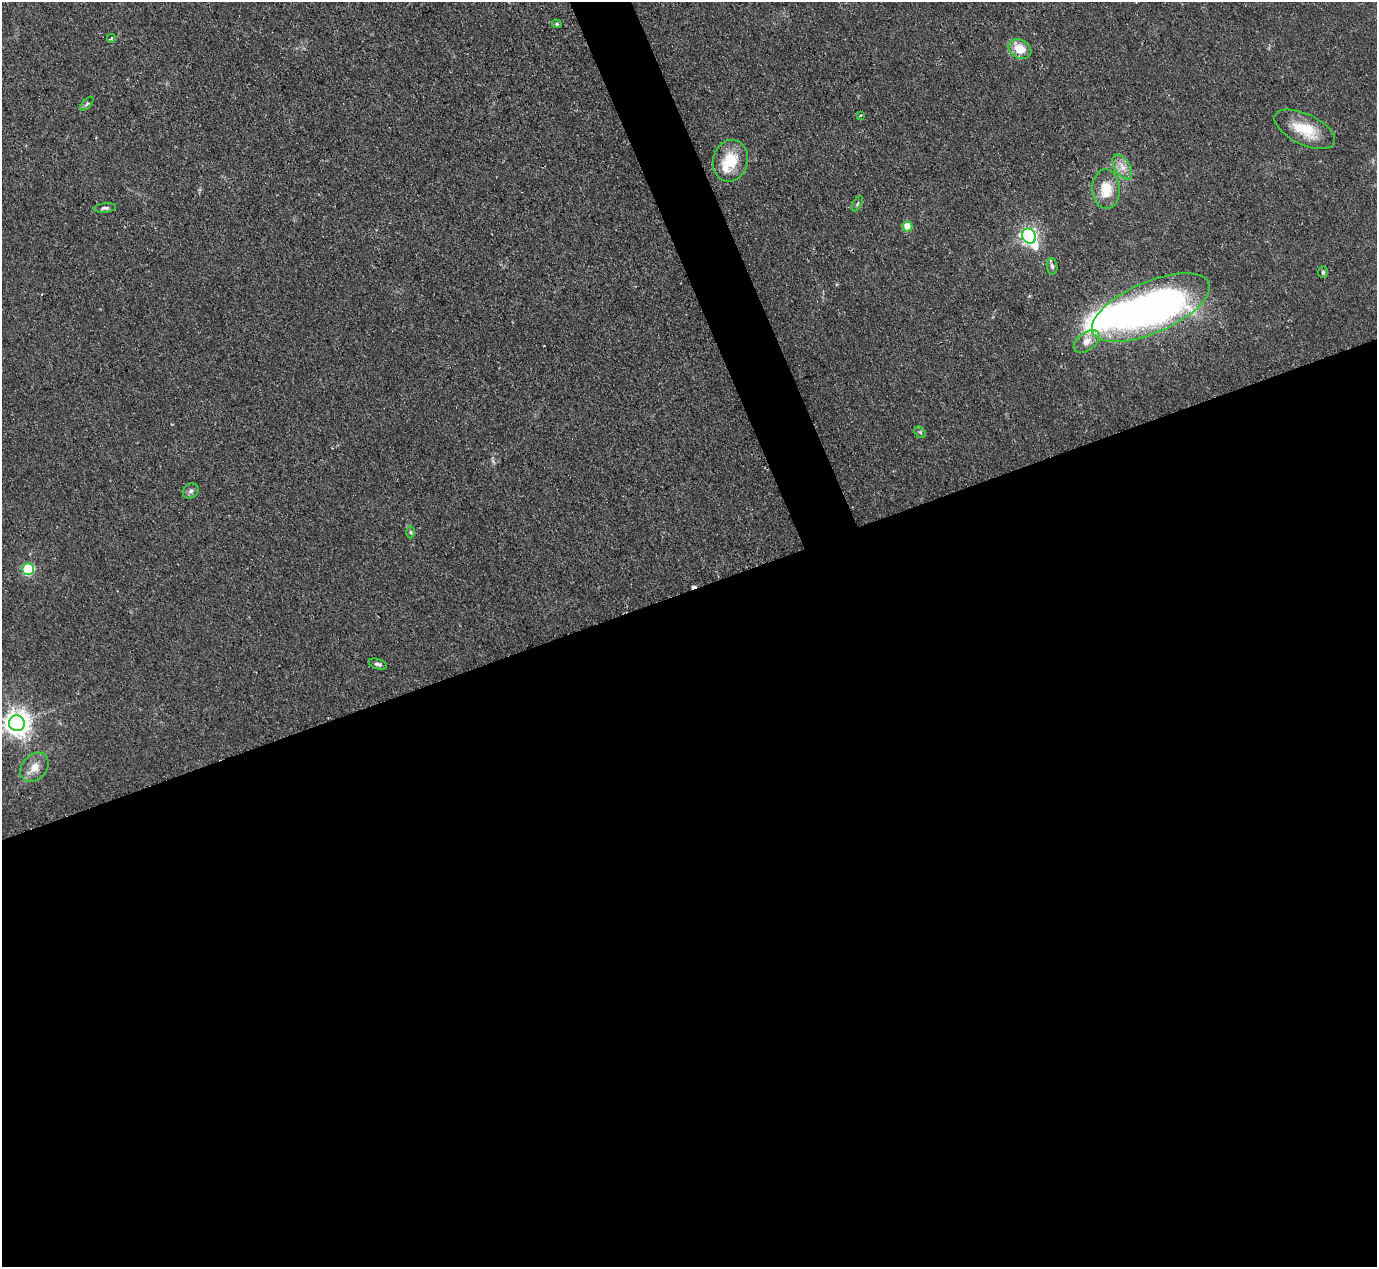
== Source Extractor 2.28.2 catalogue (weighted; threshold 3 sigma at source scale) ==
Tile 15 of 4 x 4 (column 3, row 4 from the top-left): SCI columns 2751-4125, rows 151-1415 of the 5506 x 5493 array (HDU 1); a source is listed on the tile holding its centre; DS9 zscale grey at full resolution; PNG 1379 x 1269 px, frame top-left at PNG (2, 2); each listed source drawn as its Kron ellipse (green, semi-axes under 4 px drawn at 4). Shown black and unused: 55% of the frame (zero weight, under 2 of 3 exposures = <1% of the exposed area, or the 3 px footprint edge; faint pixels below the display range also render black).
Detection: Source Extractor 2.28.2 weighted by HDU 2 'WHT'; one run over the whole footprint, this tile lists its part. Background 0.0744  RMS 0.0056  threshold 0.025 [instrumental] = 3 sigma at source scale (4.5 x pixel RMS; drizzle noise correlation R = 1.50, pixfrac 1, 0.05/0.05 arcsec/px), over >= 5 px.
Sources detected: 27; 1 inside a brighter object's white glare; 1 cosmic-ray / hot-pixel residue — neither listed nor drawn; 1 inside a brighter listed object's ellipse — not listed separately; the other 24 listed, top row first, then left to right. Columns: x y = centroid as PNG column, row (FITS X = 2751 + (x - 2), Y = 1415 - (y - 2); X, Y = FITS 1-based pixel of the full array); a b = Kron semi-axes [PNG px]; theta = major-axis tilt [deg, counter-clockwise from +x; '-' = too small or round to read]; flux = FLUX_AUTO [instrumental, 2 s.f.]
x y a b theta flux
557 24 5 4 - 0.75
111 38 4 3 - 0.63
1020 49 12 9 -30 11
87 104 8 3 46 0.92
860 115 3 2 - 0.84
1305 129 33 15 -26 19
730 161 21 17 75 17
1122 167 14 7 -58 4.6
1106 189 19 14 -87 13
857 204 8 3 60 0.86
105 208 11 4 6 1.4
907 226 5 5 - 16
1029 236 8 6 -55 210
1052 266 8 5 -82 1.5
1323 272 6 5 - 0.91
1151 307 63 25 23 340
1086 341 15 9 37 5.7
920 432 6 5 - 0.97
191 491 8 7 - 1.8
410 532 6 4 -89 0.86
28 569 5 5 - 51
378 664 9 5 -18 1.6
17 723 8 8 - 600
35 767 16 12 50 7